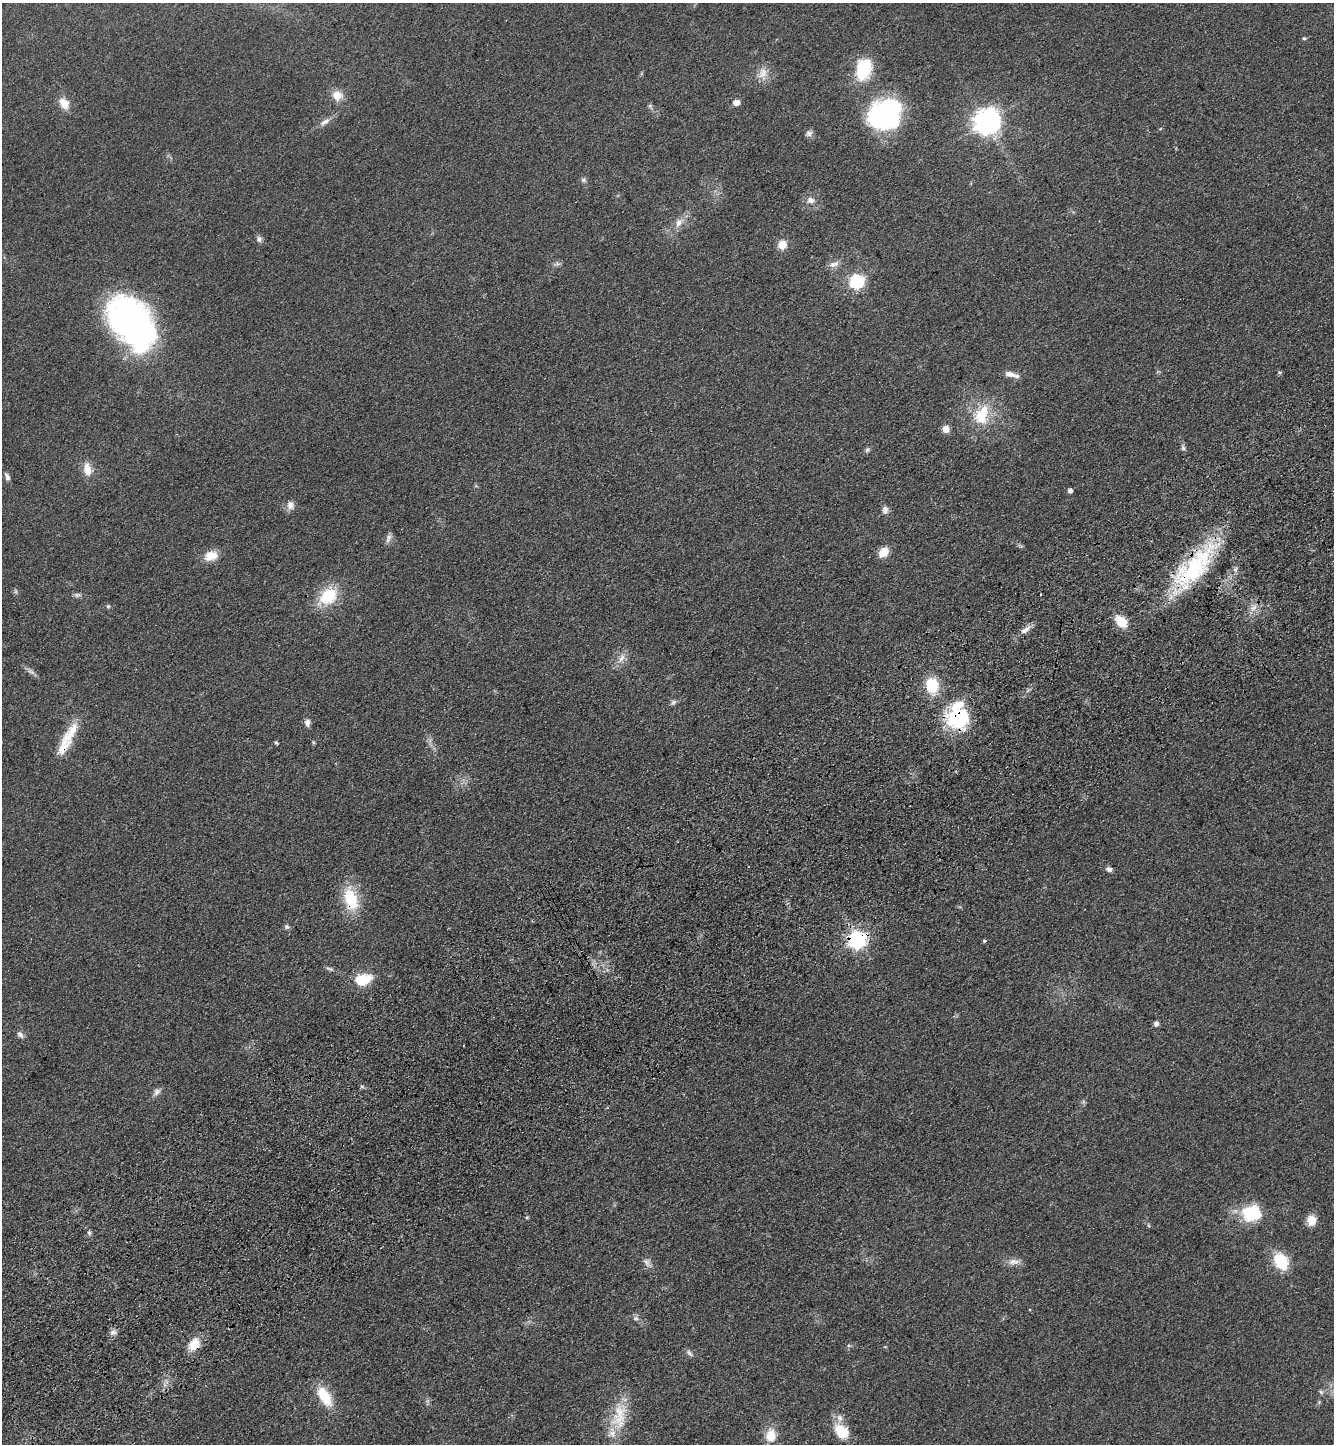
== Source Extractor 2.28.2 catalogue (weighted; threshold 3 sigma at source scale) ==
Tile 7 of 4 x 4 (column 3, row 2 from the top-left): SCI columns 3028-4359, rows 2992-4433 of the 5920 x 5981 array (HDU 1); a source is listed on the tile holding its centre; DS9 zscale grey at full resolution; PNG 1336 x 1446 px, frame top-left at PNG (2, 3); no overlay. Shown black and unused: <1% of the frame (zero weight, under 3 of 4 exposures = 6% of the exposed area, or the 3 px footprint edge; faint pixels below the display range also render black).
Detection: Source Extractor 2.28.2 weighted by HDU 2 'WHT'; one run over the whole footprint, this tile lists its part. Background 0.0839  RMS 0.0066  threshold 0.0297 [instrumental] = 3 sigma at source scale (4.5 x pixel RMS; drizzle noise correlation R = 1.50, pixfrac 1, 0.05/0.05 arcsec/px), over >= 5 px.
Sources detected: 86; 3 inside a brighter object's white glare — not listed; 6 inside a brighter listed object's ellipse — not listed separately; the other 77 listed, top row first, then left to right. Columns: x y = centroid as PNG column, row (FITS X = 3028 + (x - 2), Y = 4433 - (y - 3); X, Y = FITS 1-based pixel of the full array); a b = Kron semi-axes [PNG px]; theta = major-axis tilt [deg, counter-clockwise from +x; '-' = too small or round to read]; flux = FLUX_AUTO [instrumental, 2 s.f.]
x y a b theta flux
1304 38 6 4 7 0.92
863 69 15 10 74 47
763 73 17 12 67 7
337 95 13 12 - 7.4
736 102 7 6 - 3.8
64 103 16 11 -57 8.1
650 106 6 4 -73 1.1
886 112 39 28 -63 81
324 122 15 7 32 4
986 122 9 8 - 640
1160 129 4 4 - 0.69
809 133 9 8 - 2.5
583 180 7 6 - 1.5
811 200 10 8 -8 3.8
679 222 13 10 66 5.4
259 239 8 8 - 2.1
782 245 8 7 - 9
557 264 8 5 -7 1.7
834 264 16 7 19 4
856 282 7 6 - 120
130 320 47 33 -43 220
1010 374 14 7 -12 4.3
982 415 29 18 69 24
946 429 7 7 - 5.8
1183 448 7 6 - 1.5
867 450 8 5 44 1.4
87 469 17 10 -80 8
7 476 10 5 -64 2.2
1070 491 4 4 - 2.5
290 505 13 10 -68 3.8
885 510 11 8 86 2.8
388 538 14 6 69 2.7
883 552 12 9 50 8.1
211 556 17 12 14 9.5
1194 568 68 24 48 76
16 591 7 4 -90 1.1
77 595 10 5 -5 1.8
328 596 24 18 45 25
108 606 5 5 - 0.99
1254 608 13 4 40 3
1121 622 10 8 -43 19
1026 629 18 6 37 4.4
622 658 14 7 67 4.6
31 672 12 6 -32 2.5
932 686 16 12 -81 21
673 702 9 5 44 1.7
958 718 28 25 3 44
307 723 10 7 -88 2.7
276 743 4 4 - 1
63 748 39 15 68 14
1109 869 8 6 -28 2.1
351 899 29 15 -75 26
286 927 6 6 - 1.4
857 940 7 7 - 240
984 941 4 4 - 0.87
329 968 10 4 -19 1.5
362 980 18 11 14 19
1156 1024 6 5 - 2.6
20 1034 10 6 -50 2.3
362 1087 6 4 -20 0.98
157 1092 11 9 65 2.9
1252 1213 23 18 0 31
527 1217 5 4 - 0.71
1311 1220 10 9 - 8.4
89 1233 6 5 - 1.2
647 1262 14 7 -57 3
1014 1262 18 8 4 4.3
1281 1262 15 11 -60 30
635 1318 8 6 -1 1.8
113 1332 9 7 9 2.5
194 1345 15 11 57 12
689 1353 11 5 -55 1.8
1321 1392 6 5 - 1.2
325 1396 28 13 -57 18
619 1416 42 20 77 25
841 1431 22 16 -48 15
771 1435 16 12 86 11
Overlapping masked pixels (flux is a lower limit): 6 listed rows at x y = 1194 568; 958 718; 63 748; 351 899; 857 940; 194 1345